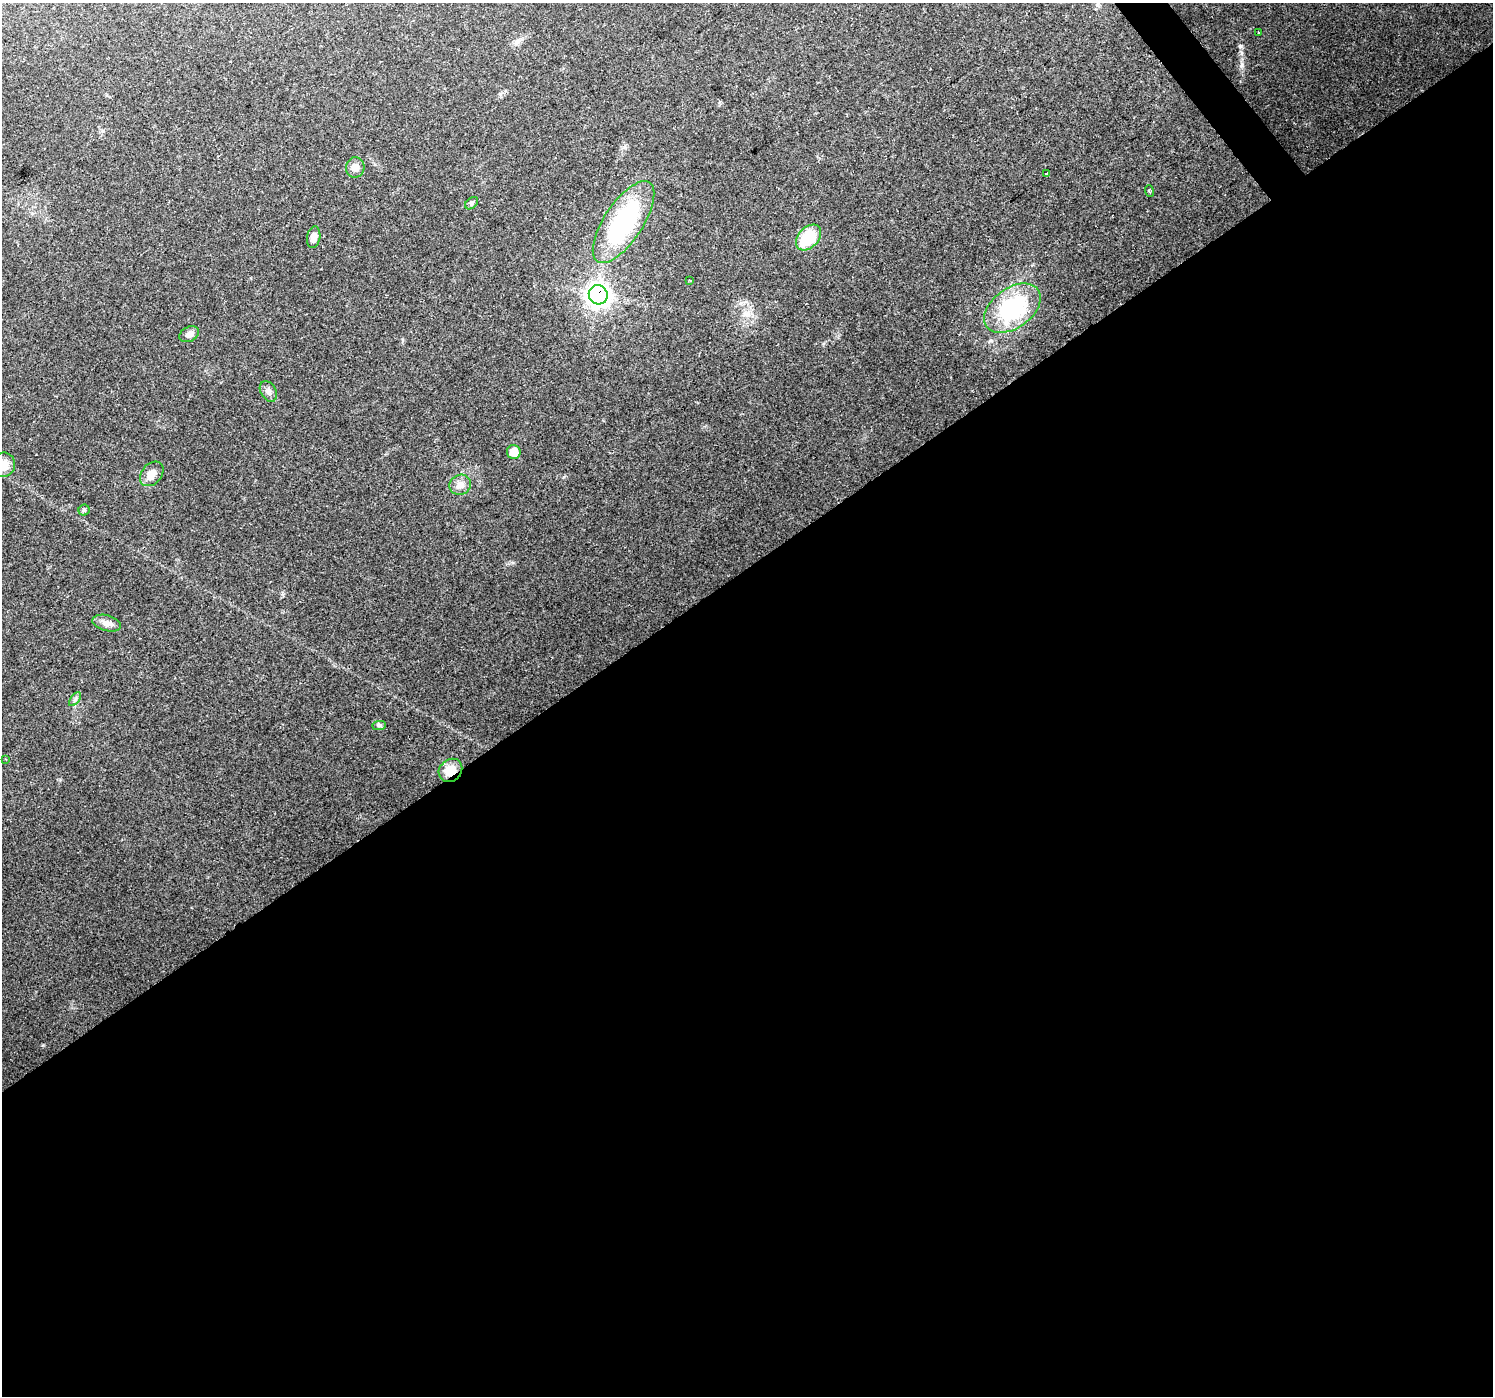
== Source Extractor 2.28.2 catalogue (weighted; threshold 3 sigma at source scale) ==
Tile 15 of 4 x 4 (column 3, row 4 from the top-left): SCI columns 2982-4472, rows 130-1523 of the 5964 x 5901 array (HDU 1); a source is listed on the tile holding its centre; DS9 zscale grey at full resolution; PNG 1495 x 1398 px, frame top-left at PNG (2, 3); each listed source drawn as its Kron ellipse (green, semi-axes under 4 px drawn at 4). Shown black and unused: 60% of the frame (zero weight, under 2 of 3 exposures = <1% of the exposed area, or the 3 px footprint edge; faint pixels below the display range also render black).
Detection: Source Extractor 2.28.2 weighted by HDU 2 'WHT'; one run over the whole footprint, this tile lists its part. Background 0.123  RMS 0.0074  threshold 0.0334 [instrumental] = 3 sigma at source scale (4.5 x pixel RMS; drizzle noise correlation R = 1.50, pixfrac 1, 0.0396/0.0396 arcsec/px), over >= 5 px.
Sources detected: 23; all 23 listed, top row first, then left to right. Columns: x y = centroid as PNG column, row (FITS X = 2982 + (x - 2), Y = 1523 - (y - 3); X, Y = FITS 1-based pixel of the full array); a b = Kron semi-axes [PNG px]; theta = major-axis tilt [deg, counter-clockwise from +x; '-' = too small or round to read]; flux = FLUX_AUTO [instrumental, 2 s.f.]
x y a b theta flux
1259 32 3 2 - 0.83
355 167 10 9 - 5.6
1047 173 3 3 - 2
1150 191 6 3 -70 1
472 203 7 5 41 1.5
623 222 47 19 56 91
314 237 11 6 80 5.2
808 238 15 10 47 29
690 280 3 2 - 0.85
598 295 10 9 - 400
1012 308 32 20 36 67
189 334 10 7 27 3.6
268 391 11 7 -59 3.1
514 452 7 7 - 8.6
3 465 12 11 - 10
152 474 14 10 49 6.8
460 485 11 10 - 5.5
84 510 5 5 - 1.4
107 623 14 8 -14 4.8
75 699 8 4 53 1.6
379 725 7 4 1 1.3
6 759 3 3 - 0.84
450 770 12 10 42 12
Overlapping masked pixels (flux is a lower limit): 2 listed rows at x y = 598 295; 450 770
Isophote crosses this tile's border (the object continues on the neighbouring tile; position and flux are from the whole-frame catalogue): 1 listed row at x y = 3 465
Unlisted compact peaks at least as high as the median listed source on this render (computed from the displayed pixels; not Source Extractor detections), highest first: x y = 1241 46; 1242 65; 43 1045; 991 341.